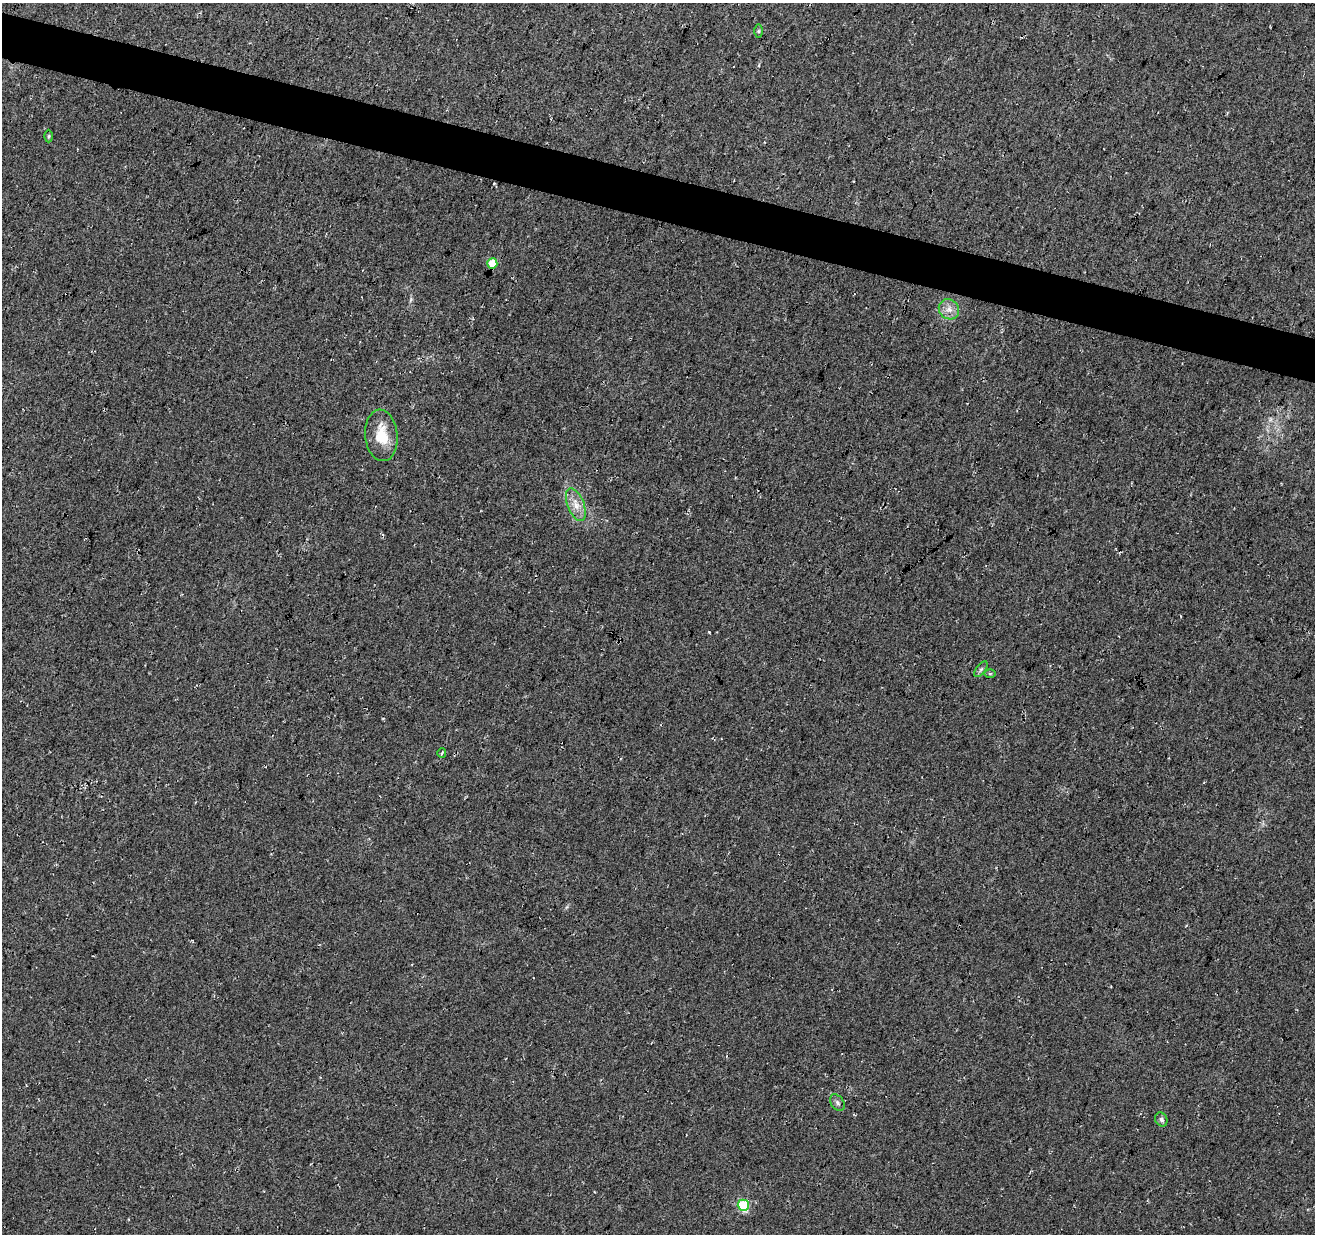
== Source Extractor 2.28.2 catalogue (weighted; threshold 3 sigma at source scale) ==
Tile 11 of 4 x 4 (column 3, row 3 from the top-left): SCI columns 2634-3946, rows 1514-2745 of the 5258 x 5429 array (HDU 1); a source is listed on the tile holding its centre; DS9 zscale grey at full resolution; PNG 1317 x 1236 px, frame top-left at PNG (2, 3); each listed source drawn as its Kron ellipse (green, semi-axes under 4 px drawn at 4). Shown black and unused: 4% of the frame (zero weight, under 3 of 4 exposures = <1% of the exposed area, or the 3 px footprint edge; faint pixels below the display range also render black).
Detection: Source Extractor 2.28.2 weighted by HDU 2 'WHT'; one run over the whole footprint, this tile lists its part. Background 0.0339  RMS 0.0092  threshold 0.0414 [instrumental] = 3 sigma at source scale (4.5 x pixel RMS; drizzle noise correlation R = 1.50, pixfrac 1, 0.0396/0.0396 arcsec/px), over >= 5 px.
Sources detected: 12; all 12 listed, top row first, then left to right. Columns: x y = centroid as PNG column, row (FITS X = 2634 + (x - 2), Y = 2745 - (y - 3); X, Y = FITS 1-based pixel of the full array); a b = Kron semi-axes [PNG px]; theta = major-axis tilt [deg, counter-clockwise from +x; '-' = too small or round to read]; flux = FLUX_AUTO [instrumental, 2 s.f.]
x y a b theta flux
758 31 7 4 90 1.3
49 136 6 4 89 1.2
492 263 5 5 - 20
949 309 11 9 -42 6.4
381 435 26 16 -85 23
576 505 17 8 -69 9.1
981 669 9 4 54 2.1
990 674 6 4 0 1.2
442 753 4 2 - 0.93
837 1103 9 6 -52 2.6
1161 1119 7 6 - 2.4
743 1205 5 5 - 65